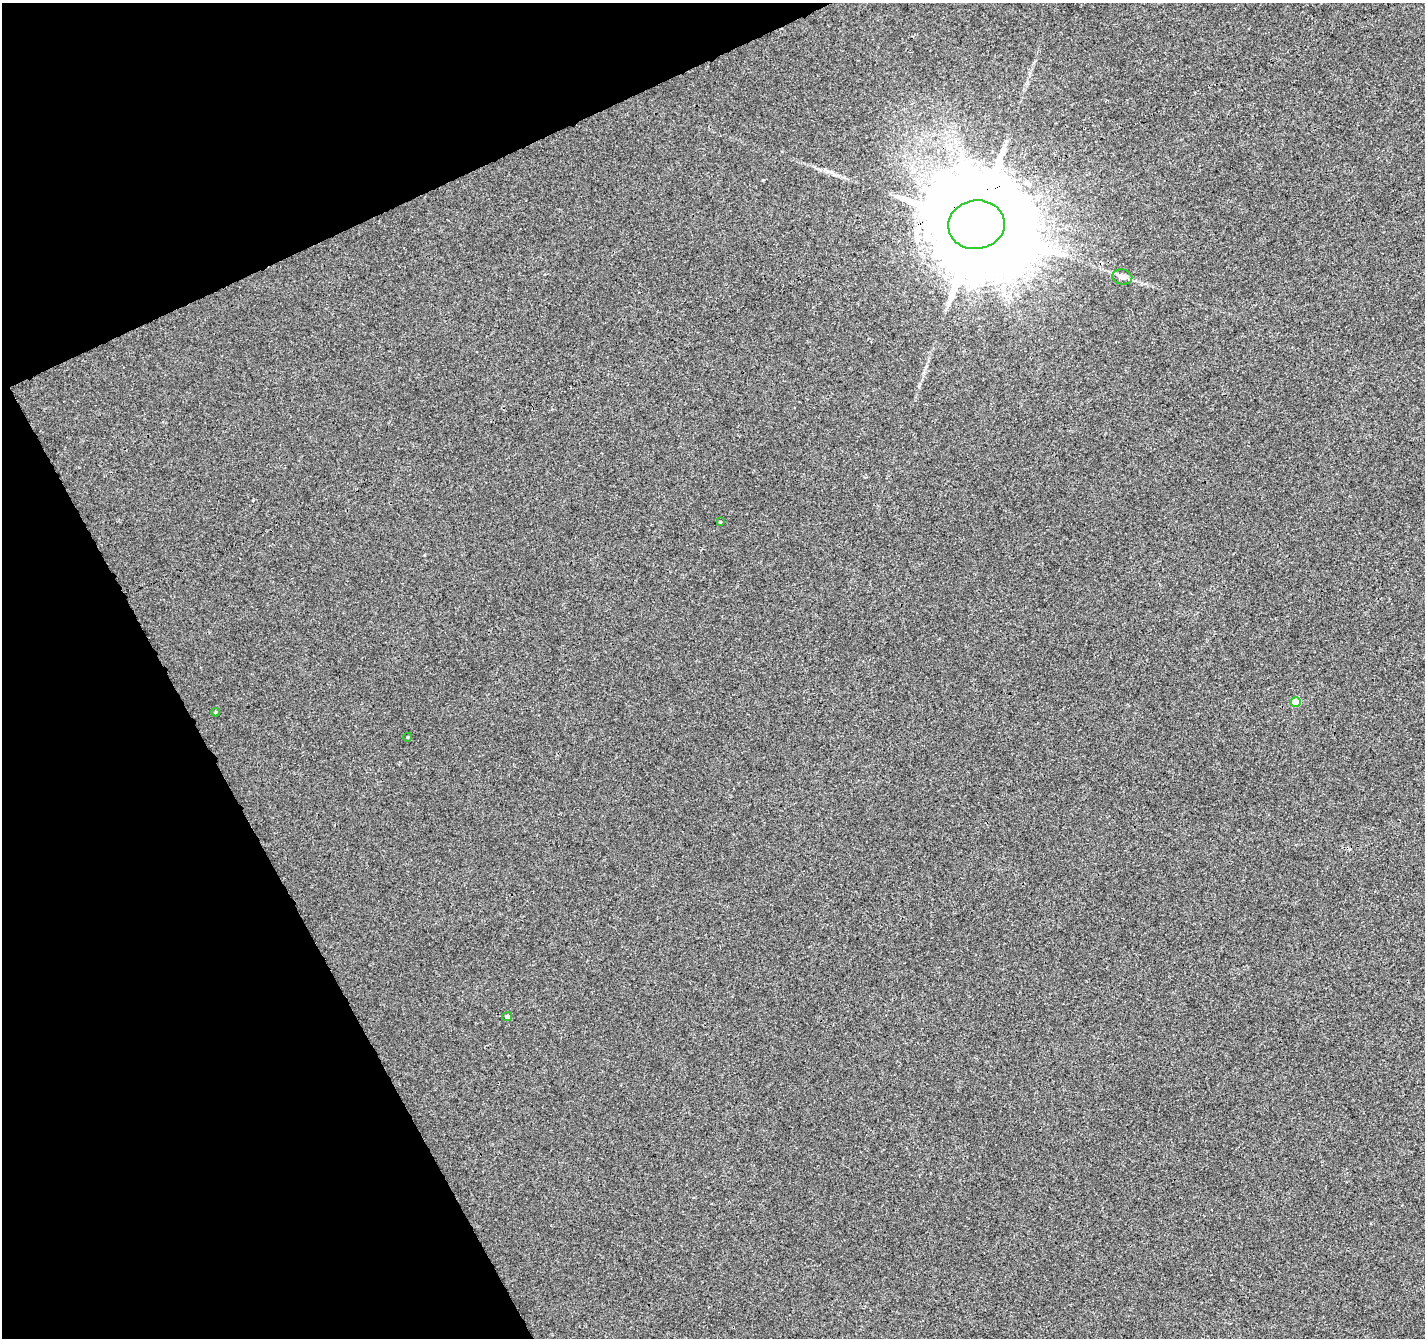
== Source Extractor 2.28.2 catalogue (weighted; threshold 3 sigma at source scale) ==
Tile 5 of 4 x 4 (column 1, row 2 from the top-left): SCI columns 53-1475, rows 2795-4130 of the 5798 x 5650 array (HDU 1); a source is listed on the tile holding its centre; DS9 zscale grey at full resolution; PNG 1427 x 1340 px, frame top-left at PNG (2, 3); each listed source drawn as its Kron ellipse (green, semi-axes under 4 px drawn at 4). Shown black and unused: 22% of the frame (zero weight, under 3 of 4 exposures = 5% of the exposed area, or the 3 px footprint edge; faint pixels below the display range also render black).
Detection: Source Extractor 2.28.2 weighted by HDU 2 'WHT'; one run over the whole footprint, this tile lists its part. Background 0.00115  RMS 0.0026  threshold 0.0116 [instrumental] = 3 sigma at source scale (4.5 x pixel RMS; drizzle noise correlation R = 1.50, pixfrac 1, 0.0396/0.0396 arcsec/px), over >= 5 px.
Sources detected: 7; all 7 listed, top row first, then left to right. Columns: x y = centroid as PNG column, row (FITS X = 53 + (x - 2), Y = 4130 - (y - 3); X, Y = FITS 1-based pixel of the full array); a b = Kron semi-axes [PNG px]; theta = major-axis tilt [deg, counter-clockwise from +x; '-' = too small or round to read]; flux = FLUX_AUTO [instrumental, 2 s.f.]
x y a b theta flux
976 225 28 24 8 9400
1122 277 10 7 -10 1.2
720 522 3 3 - 0.21
1296 702 5 5 - 8.1
215 712 4 3 - 0.21
408 737 4 3 - 0.2
507 1016 5 4 - 0.56
Overlapping masked pixels (flux is a lower limit): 1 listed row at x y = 976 225